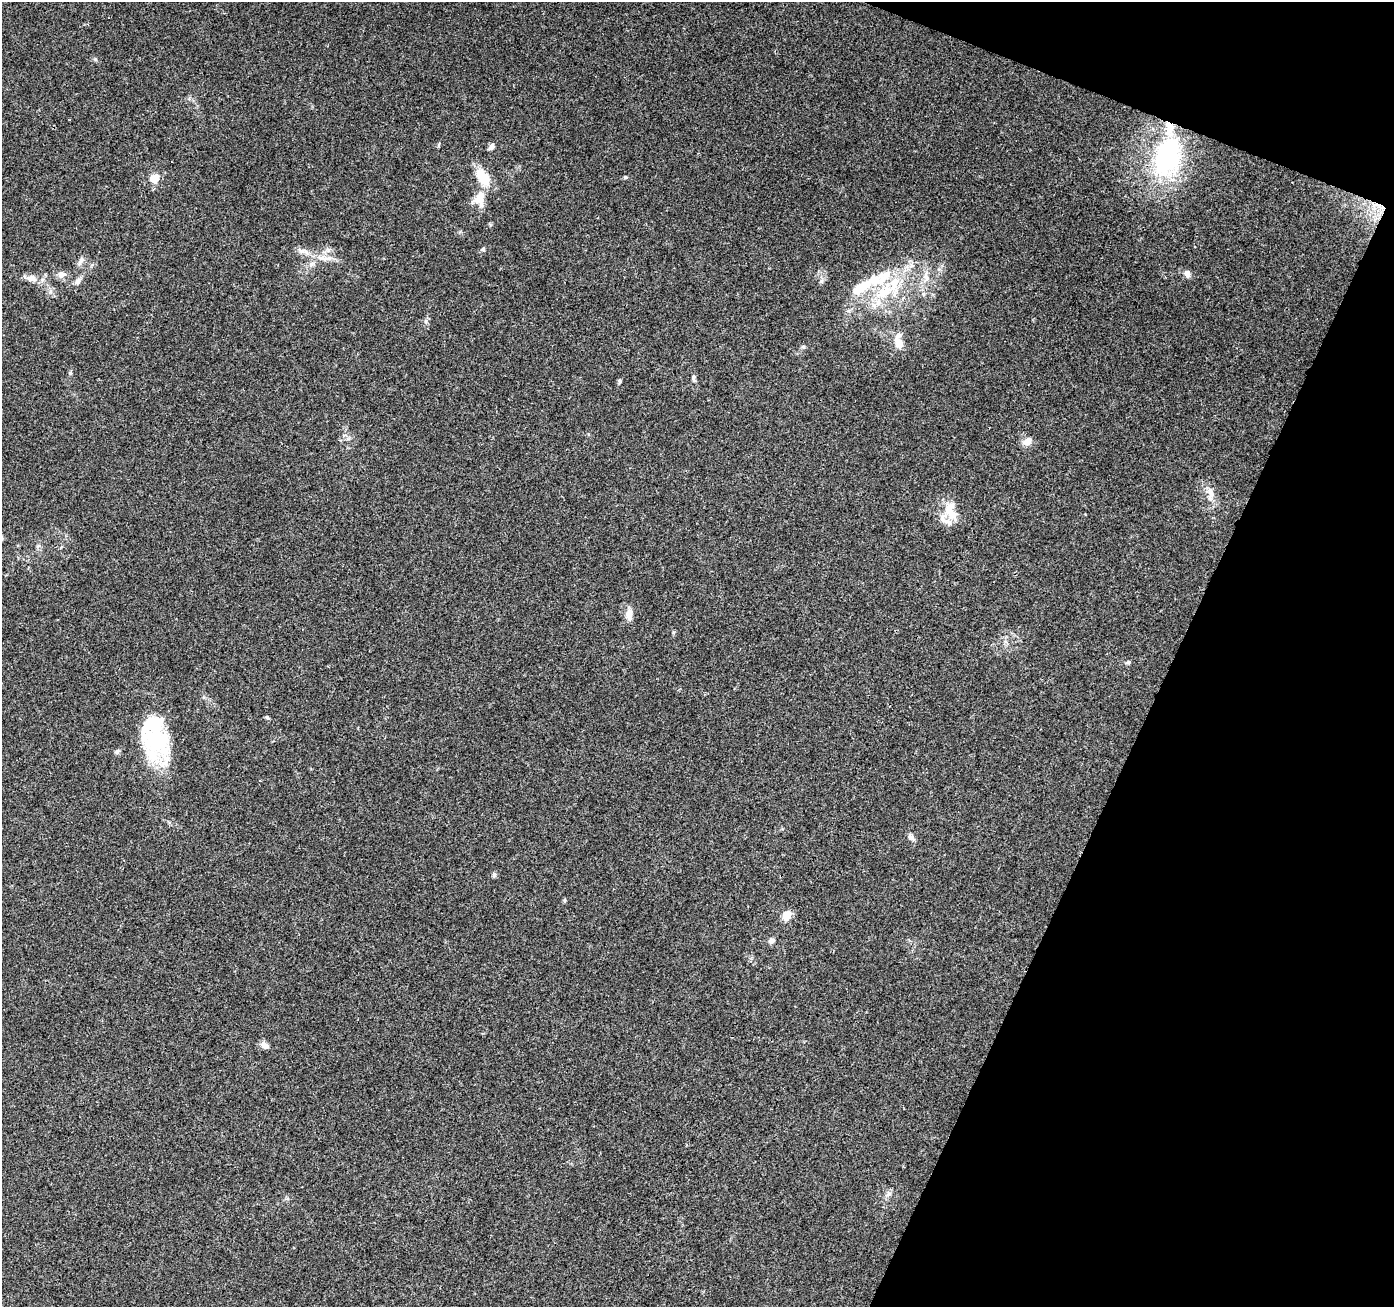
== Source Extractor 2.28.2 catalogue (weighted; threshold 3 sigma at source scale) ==
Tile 8 of 4 x 4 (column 4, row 2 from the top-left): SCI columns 4194-5585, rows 2894-4198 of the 5593 x 5721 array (HDU 1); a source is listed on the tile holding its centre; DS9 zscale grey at full resolution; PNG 1396 x 1309 px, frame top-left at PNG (2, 2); no overlay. Shown black and unused: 19% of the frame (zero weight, under 3 of 4 exposures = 1% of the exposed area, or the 3 px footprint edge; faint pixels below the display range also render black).
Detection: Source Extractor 2.28.2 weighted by HDU 2 'WHT'; one run over the whole footprint, this tile lists its part. Background 0.0744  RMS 0.0045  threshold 0.0202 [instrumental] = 3 sigma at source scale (4.5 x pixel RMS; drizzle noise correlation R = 1.50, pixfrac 1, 0.0396/0.0396 arcsec/px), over >= 5 px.
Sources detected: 49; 2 inside a brighter object's white glare — not listed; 9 inside a brighter listed object's ellipse — not listed separately; the other 38 listed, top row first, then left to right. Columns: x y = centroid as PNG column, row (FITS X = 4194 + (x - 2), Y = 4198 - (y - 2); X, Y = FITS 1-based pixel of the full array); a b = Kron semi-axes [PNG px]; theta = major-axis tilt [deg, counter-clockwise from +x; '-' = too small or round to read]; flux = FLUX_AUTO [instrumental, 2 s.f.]
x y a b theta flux
491 147 10 6 61 1.5
1167 157 59 34 68 63
625 177 5 4 - 0.56
154 178 10 9 - 4.7
483 178 24 14 -53 9.9
480 198 23 15 85 6.7
483 249 5 5 - 0.69
324 258 24 5 -9 4.2
81 261 13 6 56 1.8
311 264 8 6 3 1.6
61 274 10 8 31 2.3
1187 274 9 7 -78 1.9
926 276 18 7 -85 3.8
883 277 34 17 35 18
31 278 14 9 -6 3.4
77 281 10 7 51 1.7
821 281 7 5 45 1
923 294 6 4 -89 0.82
898 343 18 10 -61 5
803 347 6 5 - 0.72
70 373 5 4 - 0.57
693 377 8 5 -79 0.99
620 381 5 4 - 0.76
1027 442 12 9 24 3.2
1211 494 23 8 -84 4.2
952 514 16 13 -56 6.6
629 614 16 8 81 3.3
1128 662 8 4 20 0.75
267 717 6 5 - 0.68
155 740 50 32 -79 38
117 751 8 5 37 1
911 837 9 7 -50 1.8
494 875 7 5 88 0.85
565 900 6 4 71 0.54
787 915 5 5 - 18
771 940 7 6 - 1.9
265 1045 12 7 -37 2.1
889 1193 7 4 -19 0.83
Unlisted compact peaks at least as high as the median listed source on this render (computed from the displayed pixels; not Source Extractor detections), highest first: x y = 426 321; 673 632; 490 225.